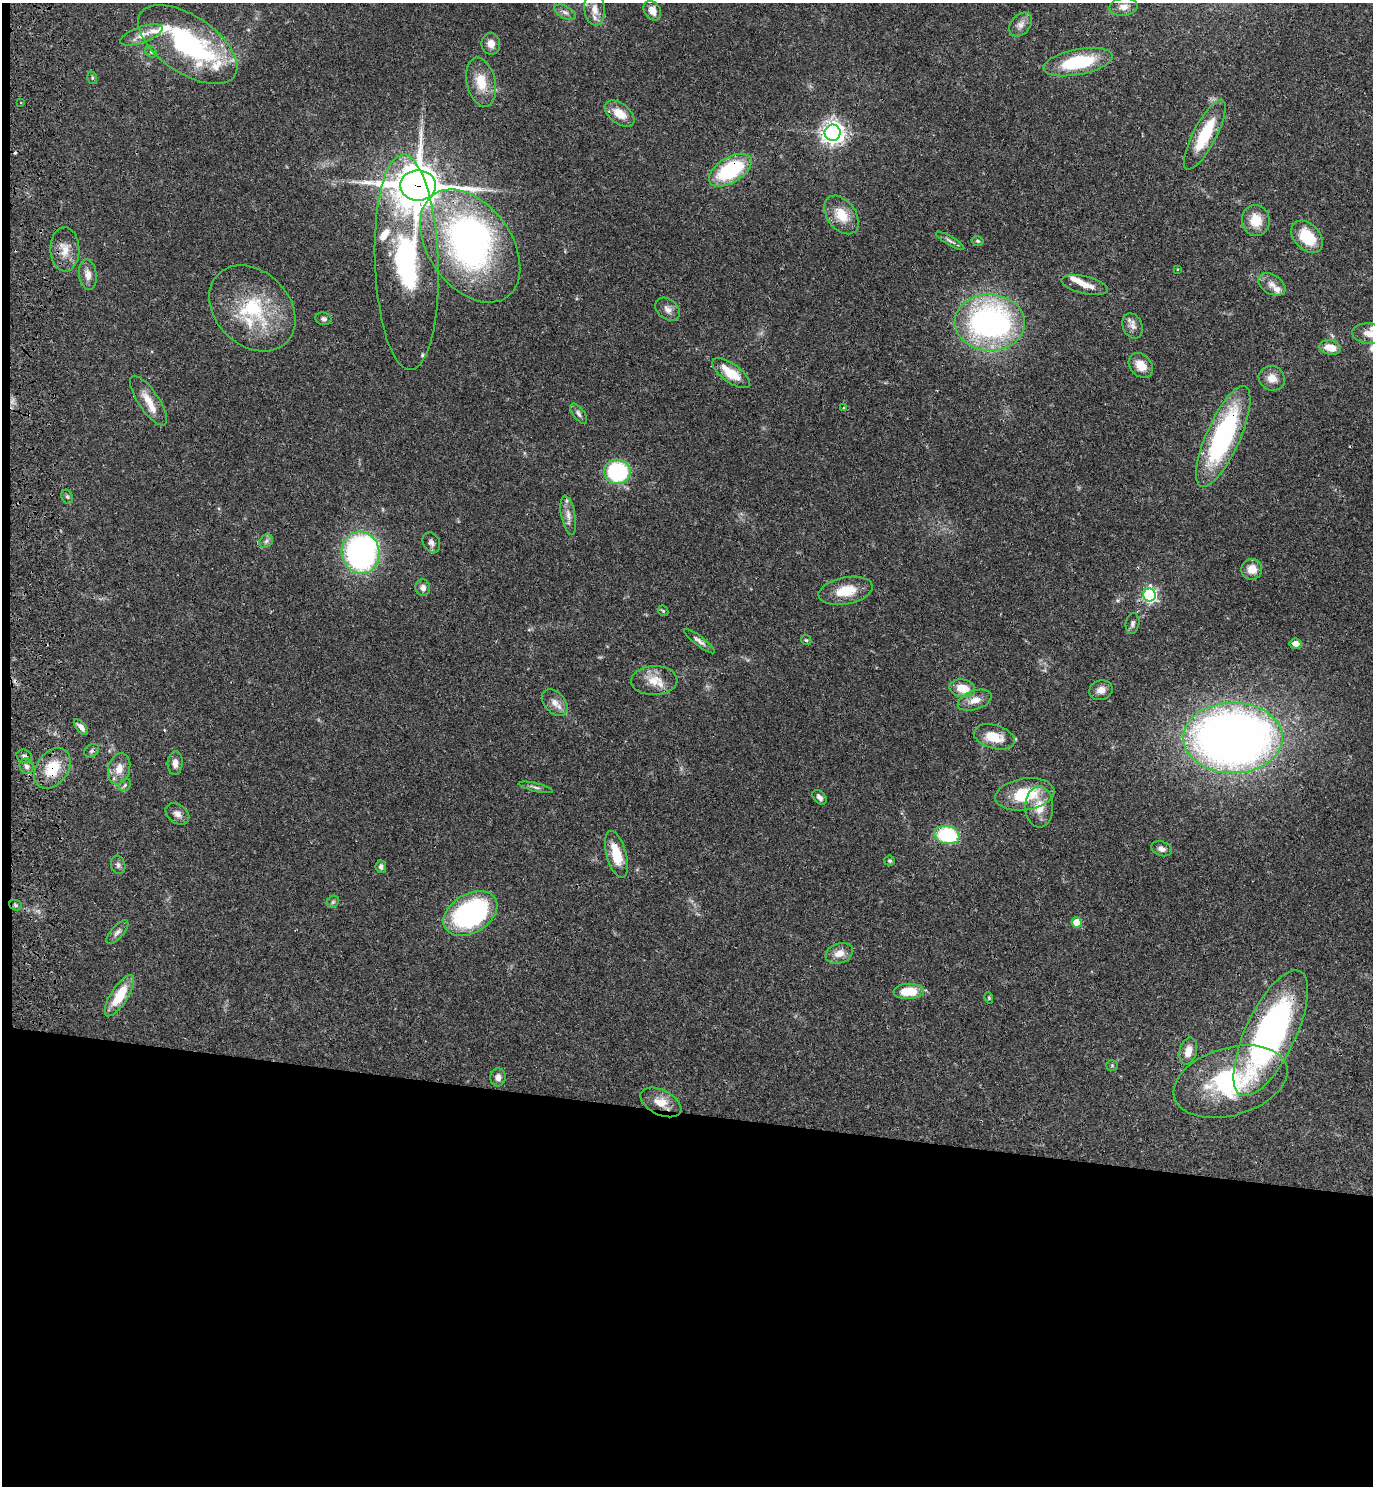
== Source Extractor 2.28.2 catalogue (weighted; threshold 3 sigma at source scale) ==
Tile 7 of 3 x 3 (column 1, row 3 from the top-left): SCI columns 268-1638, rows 19-1502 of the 4601 x 4479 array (HDU 1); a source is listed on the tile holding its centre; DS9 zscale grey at full resolution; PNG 1375 x 1488 px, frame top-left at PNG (2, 3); each listed source drawn as its Kron ellipse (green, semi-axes under 4 px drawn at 4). Shown black and unused: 26% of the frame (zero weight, under 3 of 4 exposures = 6% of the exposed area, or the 3 px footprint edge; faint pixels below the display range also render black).
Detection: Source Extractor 2.28.2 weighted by HDU 2 'WHT'; one run over the whole footprint, this tile lists its part. Background 0.0595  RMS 0.0031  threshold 0.014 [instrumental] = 3 sigma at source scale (4.5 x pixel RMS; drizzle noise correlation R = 1.50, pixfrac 1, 0.05/0.05 arcsec/px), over >= 5 px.
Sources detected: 113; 3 inside a brighter object's white glare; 1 cosmic-ray / hot-pixel residue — neither listed nor drawn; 9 inside a brighter listed object's ellipse — not listed separately; the other 100 listed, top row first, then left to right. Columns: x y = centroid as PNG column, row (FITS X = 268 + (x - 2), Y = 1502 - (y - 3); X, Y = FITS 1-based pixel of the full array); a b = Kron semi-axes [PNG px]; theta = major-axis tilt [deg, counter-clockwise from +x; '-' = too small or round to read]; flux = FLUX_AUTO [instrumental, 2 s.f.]
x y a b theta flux
1124 7 14 9 6 2.3
595 9 16 10 -84 3.5
652 11 10 8 -56 2.9
565 12 12 6 -29 1.3
1021 24 13 9 49 2
141 35 22 8 20 3.2
188 44 57 28 -34 50
491 44 11 9 -80 2.6
151 52 6 5 - 0.48
1078 62 35 12 11 21
92 78 6 5 - 0.47
481 82 25 14 -77 7.5
21 103 3 2 - 0.25
620 113 17 10 -37 4.8
833 133 8 8 - 200
1205 135 39 11 62 15
730 170 24 12 31 28
418 185 18 15 0 1000
841 215 21 14 -53 6.9
1256 220 15 14 - 6.3
1307 237 18 13 -46 11
950 241 16 4 -31 1
978 241 6 4 -16 0.48
470 246 63 41 -54 99
65 249 22 14 -89 4.6
407 262 108 32 -88 53
1178 269 4 3 - 0.24
88 275 15 9 -83 2.5
1272 284 15 9 -32 2.4
1085 285 24 8 -13 3.2
252 308 48 37 -45 27
668 309 14 9 -40 2
323 319 8 6 -16 0.89
990 323 35 28 -2 89
1133 326 13 10 -66 2.1
1369 334 16 10 -4 3.7
1330 348 11 7 -12 4.6
1141 365 14 10 -47 4.3
731 373 22 9 -36 7.6
1272 378 13 12 - 3.1
148 401 29 10 -56 4.6
844 408 3 3 - 1
579 414 12 5 -53 1
1223 436 55 17 66 52
617 472 13 12 - 31
67 497 7 5 -68 0.58
568 515 20 7 -79 2.4
266 541 7 6 - 1
431 543 10 8 -63 1.4
361 553 21 19 -81 79
1252 569 10 10 - 3.9
423 588 8 7 - 1.6
846 591 27 13 11 7.7
1149 595 6 6 - 75
663 611 6 4 -44 0.4
1132 623 10 7 78 1.1
806 640 6 4 -43 0.4
699 641 19 5 -37 1.4
1295 644 6 5 - 2.4
654 681 23 14 2 5.6
962 688 13 9 -11 5.2
1101 690 12 10 18 2.3
975 700 18 9 19 3.2
555 703 15 10 -48 2.7
81 727 9 4 -49 1.4
994 737 21 11 -15 7.1
1233 738 50 35 0 290
91 751 8 6 32 0.77
24 756 8 6 -24 0.87
175 763 12 7 89 1.9
27 766 8 6 -61 1.2
52 768 22 15 55 9.8
119 769 16 11 74 3.9
125 785 7 5 48 0.64
536 787 17 3 -13 0.96
1025 794 30 16 8 14
819 797 8 5 -46 1.2
1039 807 21 14 -90 5.7
177 814 13 9 -36 1.8
947 835 12 9 -12 24
1162 849 10 7 -18 1.5
616 854 24 10 -74 8.8
890 861 5 5 - 0.49
118 865 9 7 -71 1
381 867 6 5 - 0.99
333 902 7 5 45 0.58
16 905 6 5 - 0.63
470 913 29 19 31 49
1077 922 5 5 - 8.4
117 932 15 6 48 1.4
839 953 14 10 21 3.2
909 991 15 7 1 8.6
119 996 24 8 58 10
989 998 6 3 -73 0.36
1271 1033 69 25 65 100
1188 1051 14 8 75 3.6
1112 1065 5 5 - 0.46
498 1077 9 7 86 1.6
1230 1082 58 34 16 41
661 1102 22 12 -27 5.2
Overlapping masked pixels (flux is a lower limit): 8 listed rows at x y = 730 170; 418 185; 407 262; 1223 436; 1233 738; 52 768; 1271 1033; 661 1102
Isophote crosses this tile's border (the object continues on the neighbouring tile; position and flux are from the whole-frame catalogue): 2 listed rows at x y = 1369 334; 1271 1033